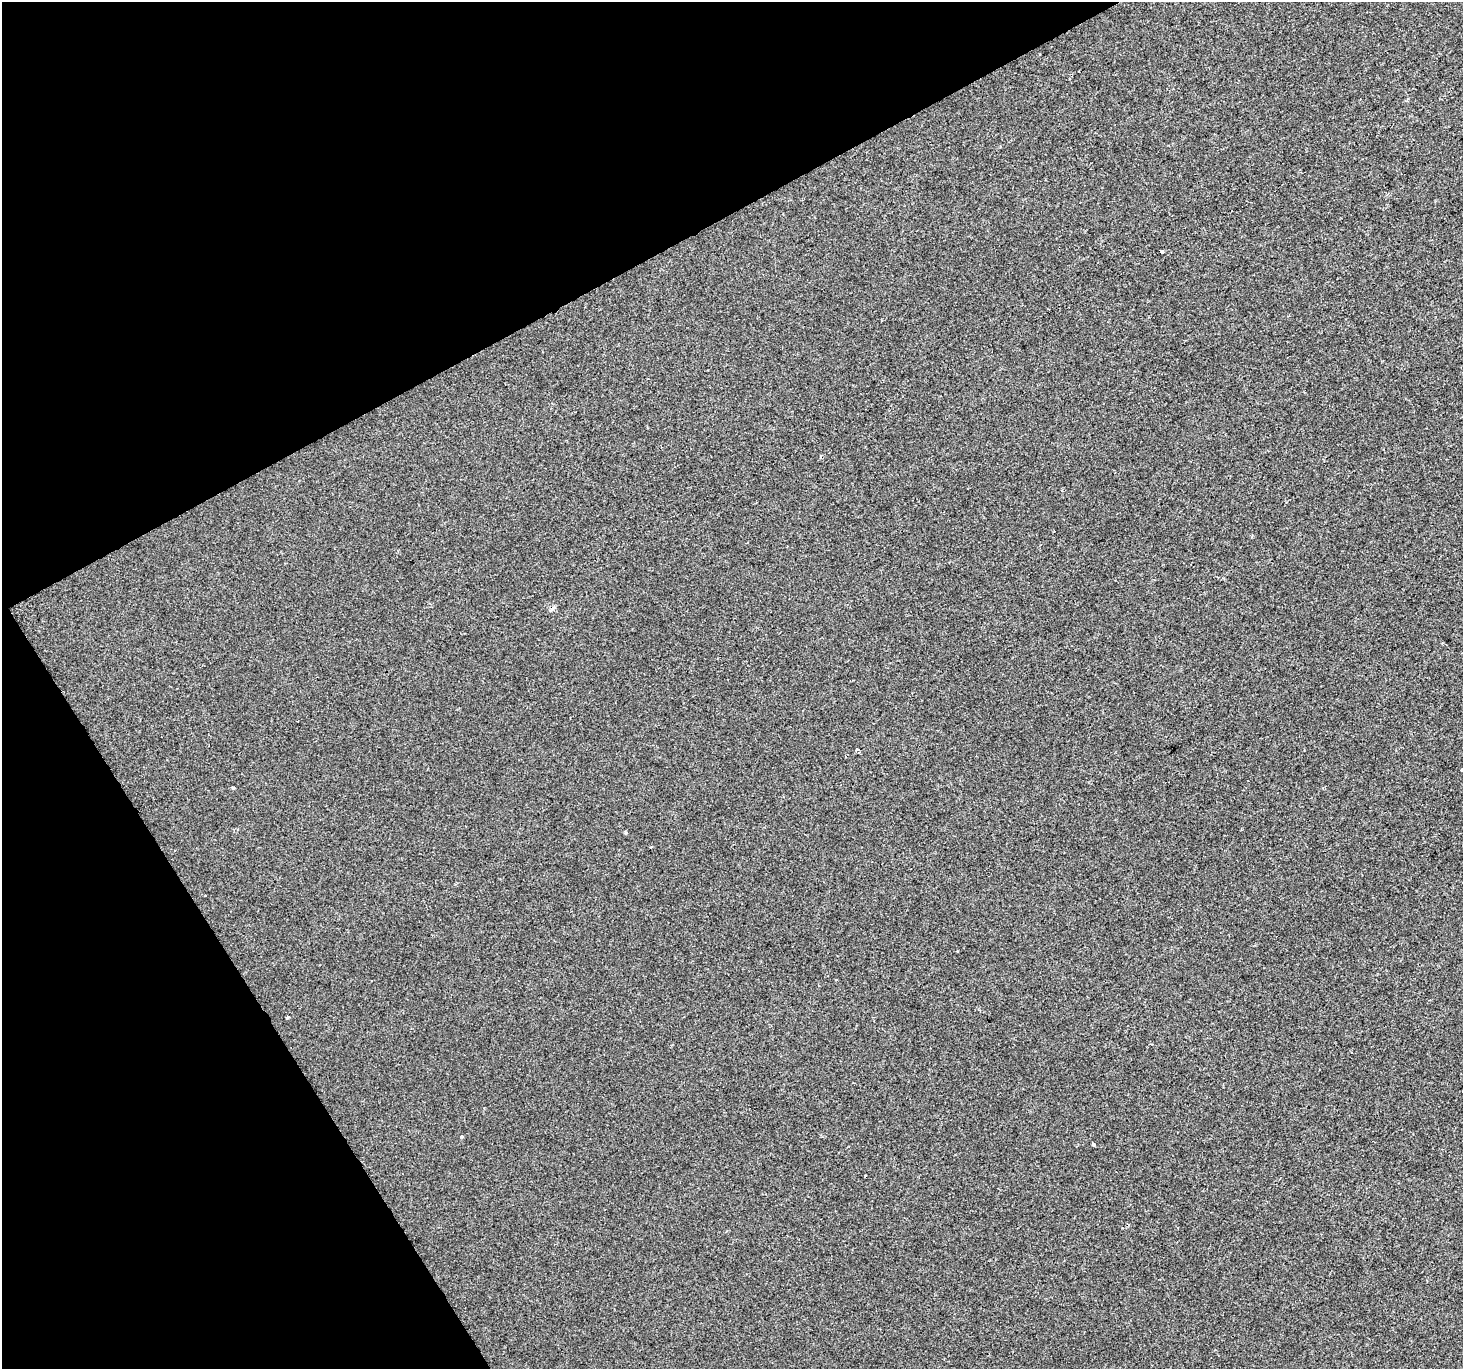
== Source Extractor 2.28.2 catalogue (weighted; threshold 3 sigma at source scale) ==
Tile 5 of 4 x 4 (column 1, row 2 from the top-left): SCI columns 1-1461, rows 2843-4209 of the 5847 x 5747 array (HDU 1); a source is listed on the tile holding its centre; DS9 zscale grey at full resolution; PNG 1465 x 1371 px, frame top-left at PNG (2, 2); no overlay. Shown black and unused: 27% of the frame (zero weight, under 2 of 3 exposures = <1% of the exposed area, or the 3 px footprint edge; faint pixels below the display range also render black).
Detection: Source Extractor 2.28.2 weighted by HDU 2 'WHT'; one run over the whole footprint, this tile lists its part. Background -5.57e-04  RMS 0.0045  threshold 0.0202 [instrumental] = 3 sigma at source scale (4.5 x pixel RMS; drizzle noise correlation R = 1.50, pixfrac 1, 0.0396/0.0396 arcsec/px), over >= 5 px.
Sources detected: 9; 2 cosmic-ray / hot-pixel residue — not listed; the other 7 listed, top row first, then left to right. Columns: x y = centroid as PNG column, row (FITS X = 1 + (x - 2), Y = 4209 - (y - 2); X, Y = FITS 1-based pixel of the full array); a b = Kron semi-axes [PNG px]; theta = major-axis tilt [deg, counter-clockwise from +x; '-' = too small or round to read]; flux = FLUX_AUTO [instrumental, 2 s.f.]
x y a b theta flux
1162 252 3 3 - 1.7
857 750 4 3 - 1.9
1462 770 3 3 - 0.83
233 788 4 3 - 0.54
287 1017 3 3 - 0.9
461 1137 4 3 - 0.53
1094 1145 3 3 - 4.5
Isophote crosses this tile's border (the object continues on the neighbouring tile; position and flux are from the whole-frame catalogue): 1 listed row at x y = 1462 770